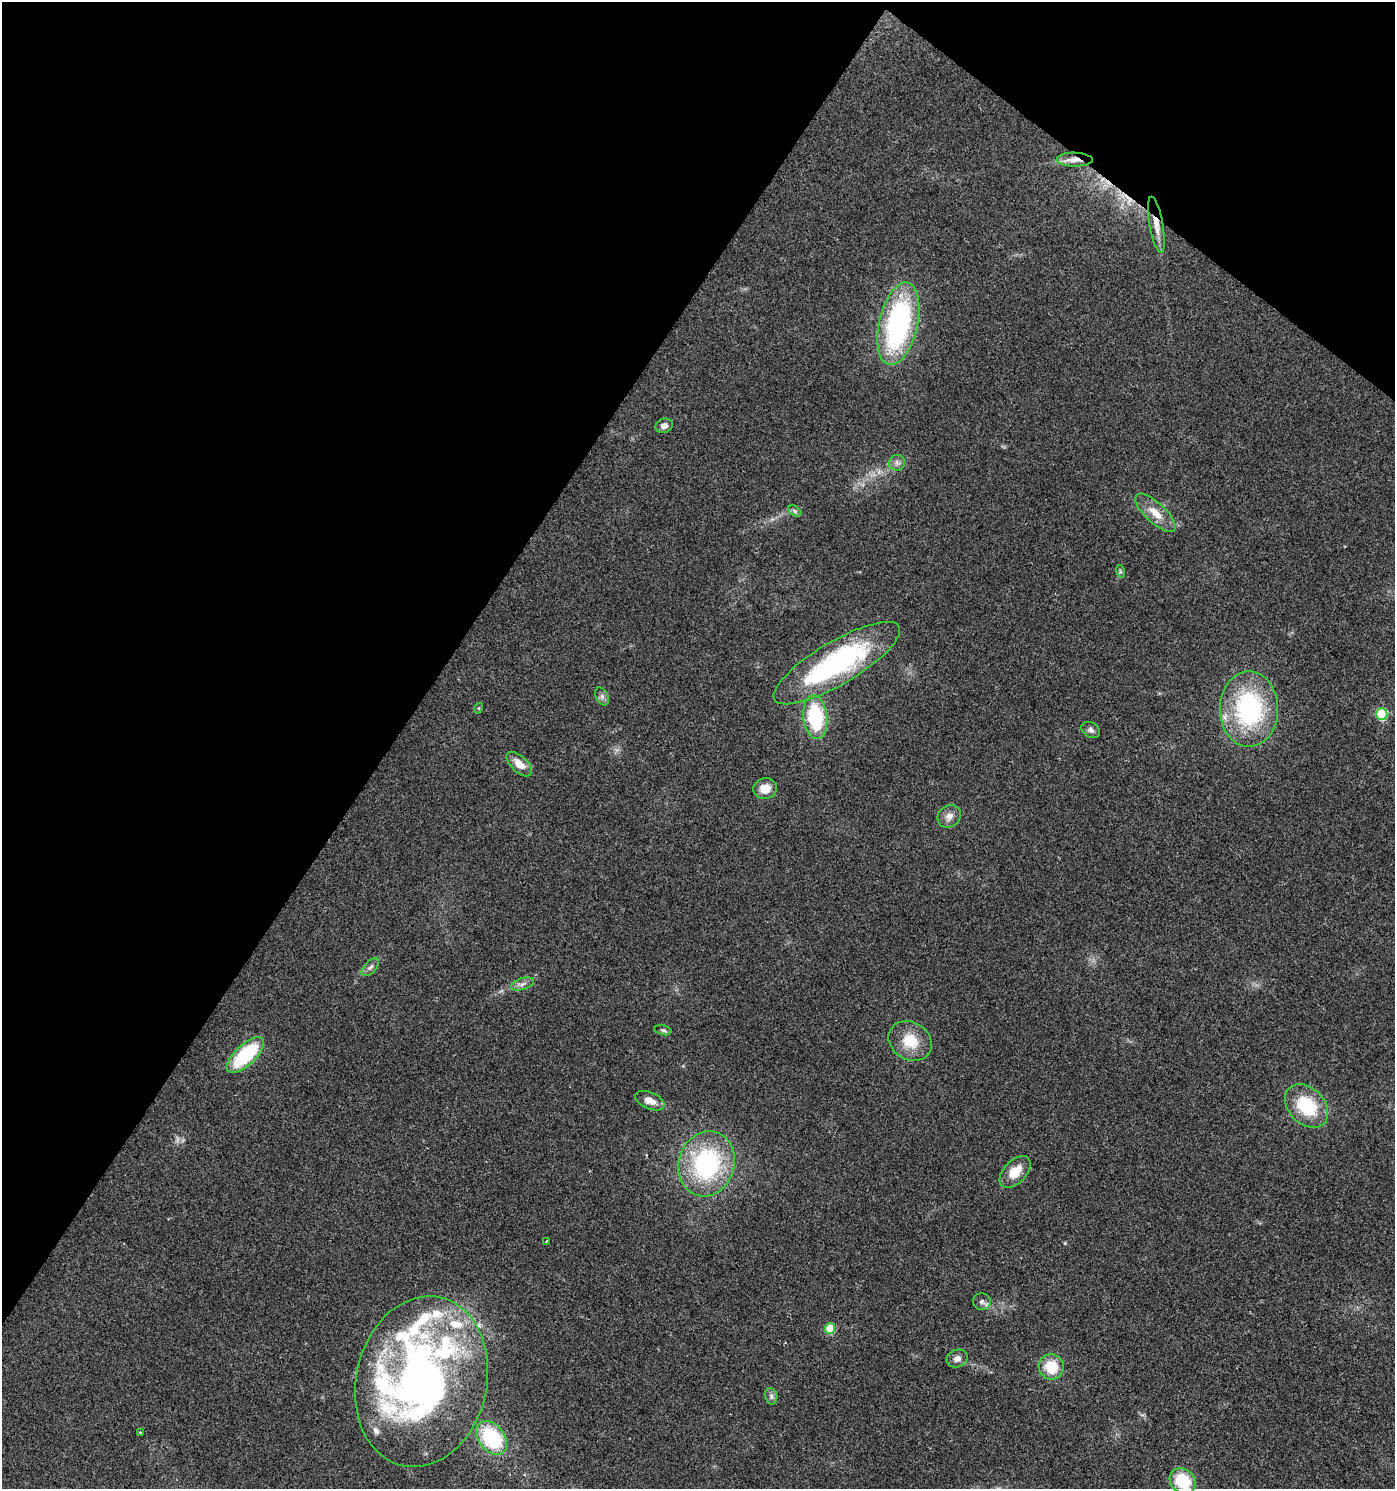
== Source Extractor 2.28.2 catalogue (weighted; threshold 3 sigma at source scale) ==
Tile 2 of 4 x 4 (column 2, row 1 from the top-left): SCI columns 1641-3033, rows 4461-5947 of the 6000 x 5953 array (HDU 1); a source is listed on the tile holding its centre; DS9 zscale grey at full resolution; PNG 1397 x 1491 px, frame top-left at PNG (2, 2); each listed source drawn as its Kron ellipse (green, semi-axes under 4 px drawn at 4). Shown black and unused: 33% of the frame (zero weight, under 2 of 3 exposures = <1% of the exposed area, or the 3 px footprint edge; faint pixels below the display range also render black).
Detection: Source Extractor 2.28.2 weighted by HDU 2 'WHT'; one run over the whole footprint, this tile lists its part. Background 0.049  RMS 0.0067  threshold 0.0303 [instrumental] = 3 sigma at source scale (4.5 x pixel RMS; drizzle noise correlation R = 1.50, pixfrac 1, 0.0396/0.0396 arcsec/px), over >= 5 px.
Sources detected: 44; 1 too faint to see at this stretch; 1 cosmic-ray / hot-pixel residue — neither listed nor drawn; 5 inside a brighter listed object's ellipse — not listed separately; the other 37 listed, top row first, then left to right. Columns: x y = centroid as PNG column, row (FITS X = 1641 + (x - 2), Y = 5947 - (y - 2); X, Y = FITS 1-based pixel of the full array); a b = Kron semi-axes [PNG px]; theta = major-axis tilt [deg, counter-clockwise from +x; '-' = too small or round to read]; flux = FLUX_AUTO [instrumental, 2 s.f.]
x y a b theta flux
1075 160 18 7 -1 5.3
1156 225 28 7 -80 8.1
898 324 42 19 77 130
664 426 9 7 20 3.6
897 463 8 7 - 2.8
795 511 7 4 -35 1.5
1155 513 26 10 -43 11
1120 571 6 4 -72 1
837 663 72 21 31 130
602 696 10 6 -64 2
479 708 5 3 - 0.63
1249 709 38 29 90 95
1382 714 6 5 - 49
815 717 22 12 -84 50
1091 730 10 7 -32 2.2
519 764 15 8 -44 8.5
765 788 12 10 7 9
949 816 12 10 39 4.7
370 967 11 5 46 2.4
522 984 12 5 18 2.8
663 1030 8 5 -14 1.4
910 1041 23 18 -31 18
245 1055 23 10 43 52
650 1101 15 8 -23 6.5
1307 1106 25 18 -45 36
707 1164 33 28 72 88
1015 1172 19 11 46 12
546 1241 3 2 - 0.67
982 1302 9 8 - 2.6
830 1328 5 5 - 27
957 1358 10 8 22 3.8
1051 1367 13 12 - 18
421 1382 86 65 77 380
771 1396 8 6 -79 1.9
140 1432 3 3 - 0.87
491 1438 19 13 -53 52
1183 1481 14 12 -44 29
Overlapping masked pixels (flux is a lower limit): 2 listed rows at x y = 1075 160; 1156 225